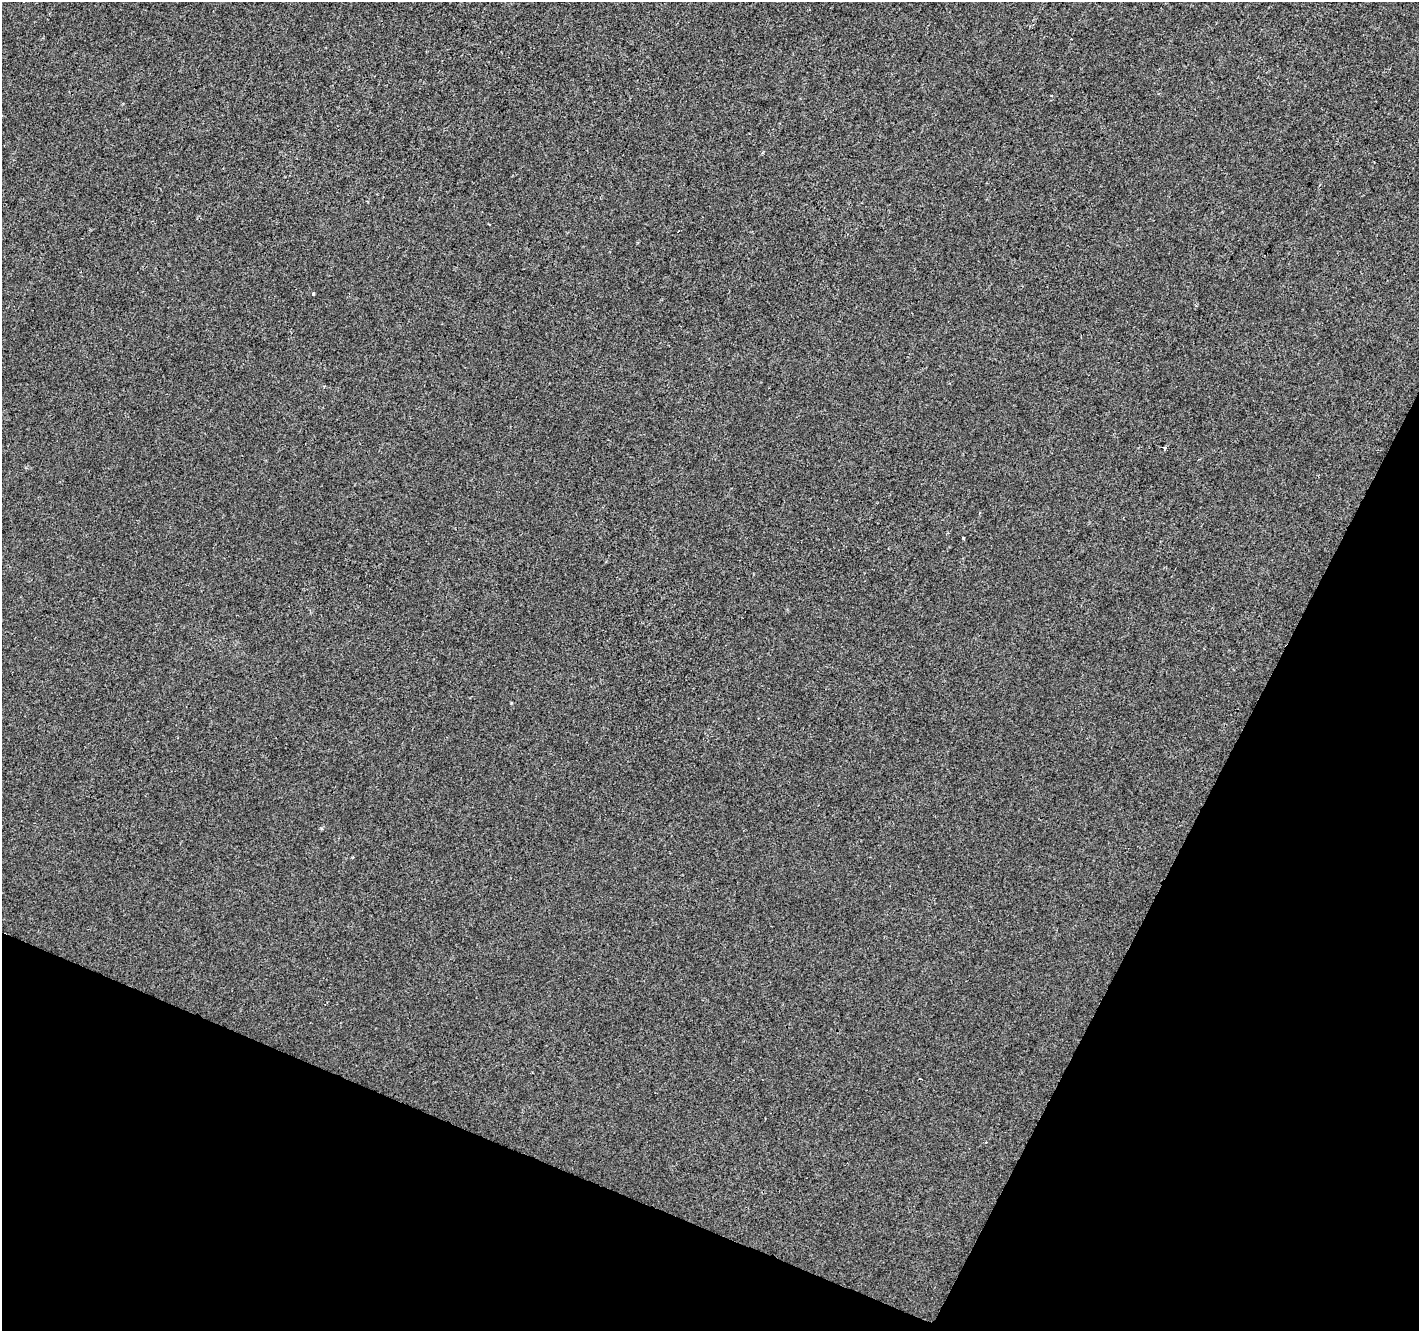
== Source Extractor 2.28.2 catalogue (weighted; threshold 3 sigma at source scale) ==
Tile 15 of 4 x 4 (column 3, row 4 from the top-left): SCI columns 2841-4257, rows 270-1598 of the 5674 x 5788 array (HDU 1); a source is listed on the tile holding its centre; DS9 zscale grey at full resolution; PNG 1421 x 1333 px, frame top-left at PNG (2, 2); no overlay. Shown black and unused: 22% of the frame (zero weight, under 2 of 3 exposures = <1% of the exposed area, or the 3 px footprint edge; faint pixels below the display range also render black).
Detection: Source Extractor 2.28.2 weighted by HDU 2 'WHT'; one run over the whole footprint, this tile lists its part. Background -9.49e-05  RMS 0.0042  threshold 0.0189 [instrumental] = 3 sigma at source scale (4.5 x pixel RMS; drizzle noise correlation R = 1.50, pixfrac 1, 0.0396/0.0396 arcsec/px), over >= 5 px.
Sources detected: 5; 1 cosmic-ray / hot-pixel residue — not listed; the other 4 listed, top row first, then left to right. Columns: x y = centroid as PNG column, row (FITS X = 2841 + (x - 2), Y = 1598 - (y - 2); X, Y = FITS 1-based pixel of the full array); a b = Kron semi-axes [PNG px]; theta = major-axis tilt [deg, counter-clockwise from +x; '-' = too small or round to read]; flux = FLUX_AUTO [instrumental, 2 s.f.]
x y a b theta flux
313 294 3 3 - 1.2
1165 448 4 4 - 0.7
963 538 3 3 - 0.82
511 703 4 2 - 0.28